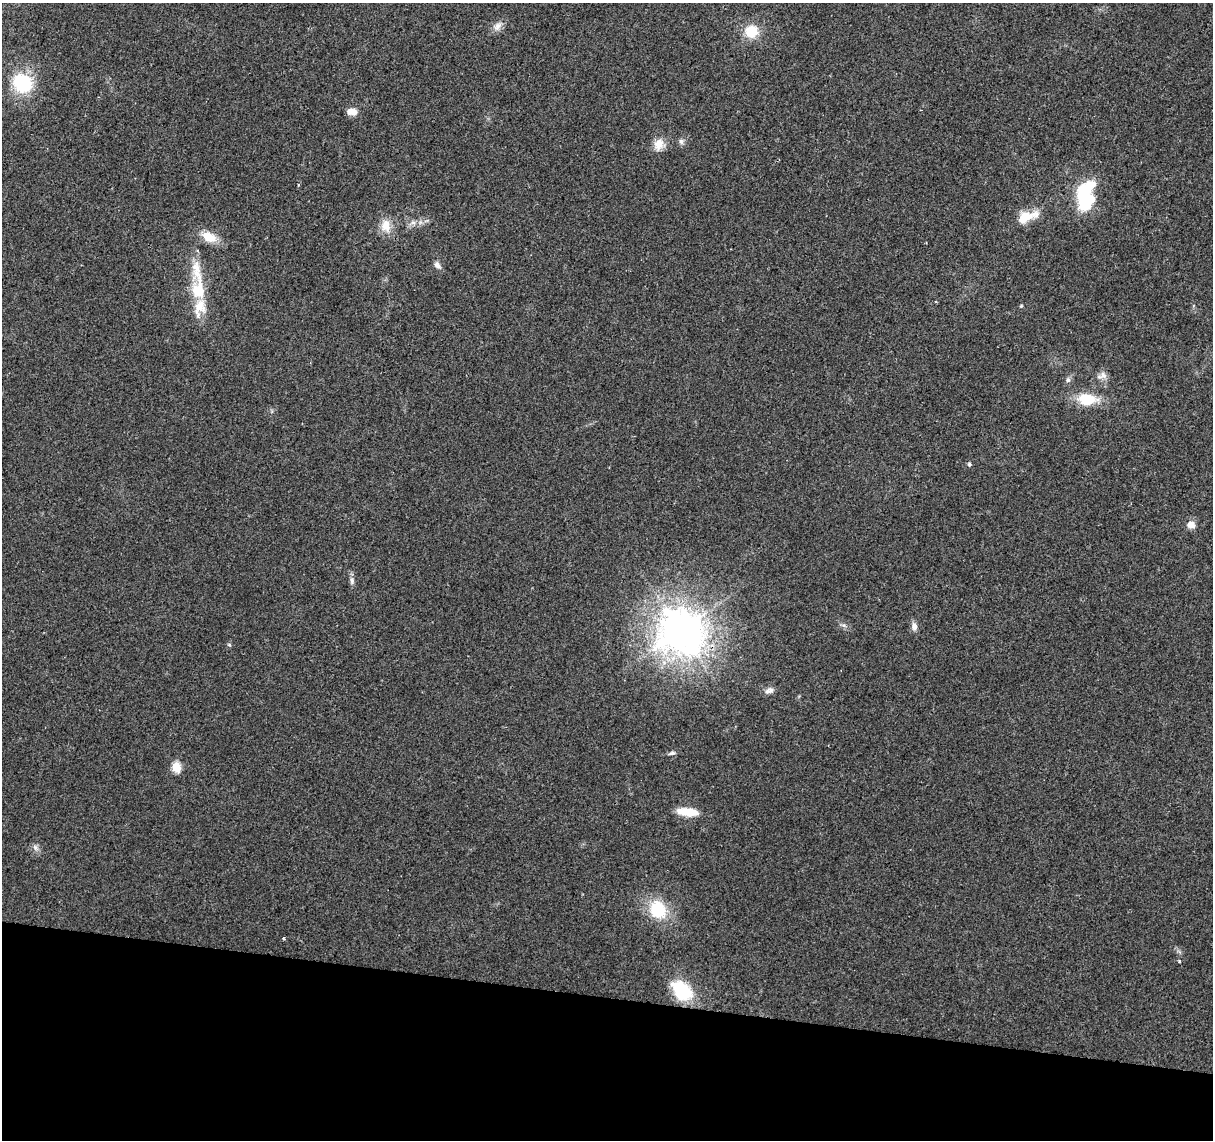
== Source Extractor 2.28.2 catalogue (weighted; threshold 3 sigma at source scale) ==
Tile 15 of 4 x 4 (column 3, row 4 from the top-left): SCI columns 2423-3633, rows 225-1362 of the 4851 x 5061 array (HDU 1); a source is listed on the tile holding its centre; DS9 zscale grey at full resolution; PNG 1215 x 1142 px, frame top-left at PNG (2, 3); no overlay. Shown black and unused: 13% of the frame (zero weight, under 2 of 3 exposures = <1% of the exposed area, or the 3 px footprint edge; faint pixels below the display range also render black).
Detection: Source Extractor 2.28.2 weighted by HDU 2 'WHT'; one run over the whole footprint, this tile lists its part. Background 0.0399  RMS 0.0058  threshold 0.0263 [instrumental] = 3 sigma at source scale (4.5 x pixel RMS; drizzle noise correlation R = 1.50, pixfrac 1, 0.0396/0.0396 arcsec/px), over >= 5 px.
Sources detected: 38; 1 inside a brighter object's white glare — not listed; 3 inside a brighter listed object's ellipse — not listed separately; the other 34 listed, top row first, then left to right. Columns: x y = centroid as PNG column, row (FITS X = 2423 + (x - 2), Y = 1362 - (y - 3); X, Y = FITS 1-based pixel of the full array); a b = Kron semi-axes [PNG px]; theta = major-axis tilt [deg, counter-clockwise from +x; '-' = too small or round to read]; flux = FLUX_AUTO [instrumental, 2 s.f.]
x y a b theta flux
497 26 13 8 59 3.6
751 31 15 14 - 14
22 83 22 19 -37 33
352 111 11 7 -1 5.5
681 141 8 6 -74 1.7
659 144 17 12 71 6.6
298 185 4 3 - 0.57
1084 199 24 20 -66 30
1026 217 26 11 22 13
413 222 7 4 -1 1.7
386 226 15 11 -85 8.3
209 237 17 10 -25 10
437 265 11 7 -50 2.4
198 290 30 19 -82 21
1021 306 5 3 - 0.59
1103 375 11 10 - 3.4
1068 380 7 6 - 1.6
1087 399 20 12 -2 18
969 464 5 5 - 1.1
1191 525 10 9 - 4.1
352 581 11 4 -85 1.9
843 625 6 4 -17 1.2
914 626 9 7 -83 3.2
681 630 16 15 - 820
229 645 6 4 -2 0.69
769 690 12 8 22 2.6
672 753 10 4 13 1.4
176 767 5 5 - 29
688 812 22 8 -6 15
35 847 9 6 -74 2.1
658 910 19 16 -63 26
283 938 4 3 - 0.62
1179 961 4 3 - 0.67
682 991 24 15 -43 30